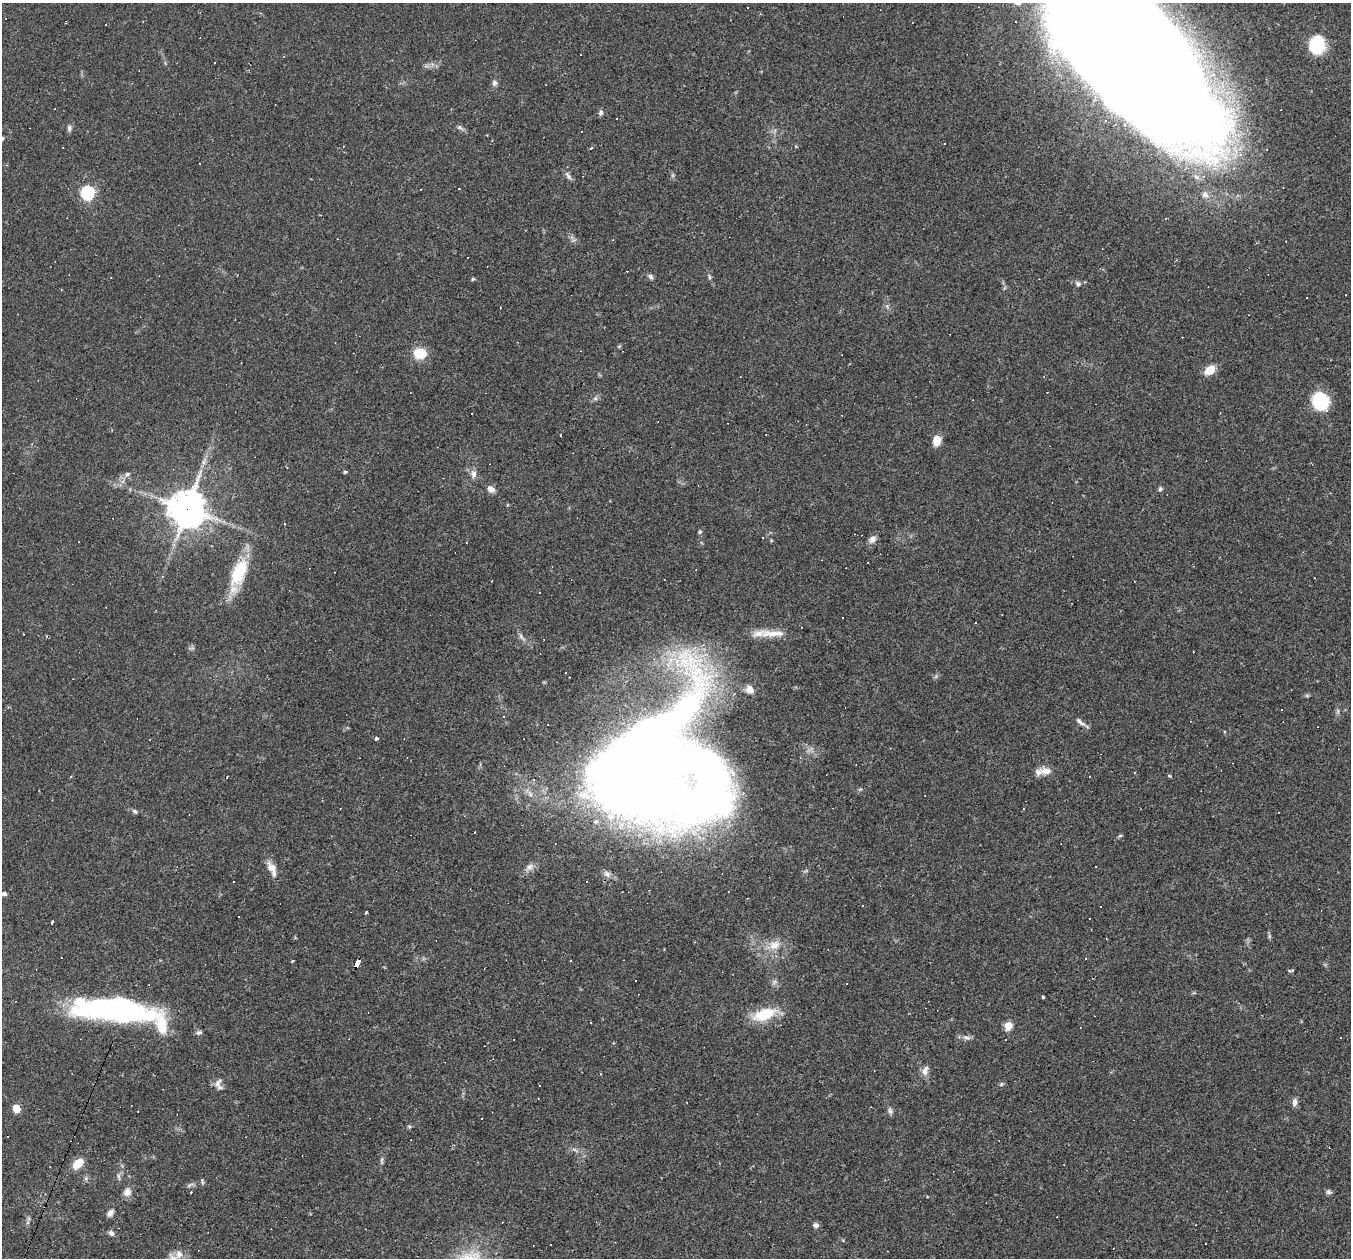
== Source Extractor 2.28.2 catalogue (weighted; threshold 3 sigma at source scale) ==
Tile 7 of 4 x 4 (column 3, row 2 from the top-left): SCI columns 2701-4049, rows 2774-4029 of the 5399 x 5416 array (HDU 1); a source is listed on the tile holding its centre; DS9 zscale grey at full resolution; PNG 1353 x 1260 px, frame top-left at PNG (2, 3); no overlay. Shown black and unused: <1% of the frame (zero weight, under 2 of 3 exposures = <1% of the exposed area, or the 3 px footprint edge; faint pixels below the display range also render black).
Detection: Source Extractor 2.28.2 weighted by HDU 2 'WHT'; one run over the whole footprint, this tile lists its part. Background 0.0351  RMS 0.0048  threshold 0.0214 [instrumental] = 3 sigma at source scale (4.5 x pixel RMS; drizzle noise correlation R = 1.50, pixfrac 1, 0.05/0.05 arcsec/px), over >= 5 px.
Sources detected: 164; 1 too faint to see at this stretch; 3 inside a brighter object's white glare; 54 cosmic-ray / hot-pixel residue — not listed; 6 inside a brighter listed object's ellipse — not listed separately; the other 100 listed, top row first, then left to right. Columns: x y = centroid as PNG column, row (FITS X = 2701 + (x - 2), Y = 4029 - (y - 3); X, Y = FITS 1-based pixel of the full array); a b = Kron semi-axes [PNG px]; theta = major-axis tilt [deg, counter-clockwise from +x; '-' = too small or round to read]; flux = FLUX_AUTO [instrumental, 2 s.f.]
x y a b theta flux
747 7 3 3 - 1
1316 45 14 11 81 29
580 54 3 2 - 0.56
1130 57 167 72 -47 2200
214 63 3 2 - 0.66
494 82 7 4 90 1.1
601 113 8 5 66 1.1
617 118 3 2 - 0.61
460 127 10 5 -37 1.3
69 128 9 5 83 1.3
591 148 3 3 - 1.6
673 175 6 4 72 0.79
568 176 13 5 -58 1.7
459 189 3 2 - 0.36
87 193 6 6 - 71
1205 195 9 8 - 2.3
651 277 8 6 -56 1.2
709 277 7 4 -72 0.78
473 279 5 4 - 0.58
1078 284 7 6 - 1.5
619 346 6 4 2 0.56
420 353 10 8 1 16
1210 370 12 8 34 6.7
595 398 7 6 - 1.2
1320 401 16 14 -56 27
561 435 3 2 - 0.68
766 435 2 2 - 0.36
937 440 10 8 76 5.7
204 462 10 7 62 2.3
345 472 5 3 - 0.77
127 474 7 6 - 1.4
474 474 11 7 -84 2.4
491 489 8 6 -45 3.1
1160 489 6 5 - 0.89
187 509 12 12 - 1000
285 524 3 3 - 0.59
700 532 6 5 - 0.76
872 539 10 8 36 2.4
238 572 38 18 66 22
1314 578 3 2 - 0.3
664 579 2 2 - 0.37
773 634 38 9 1 7.9
521 637 12 4 -50 1.6
750 689 10 9 - 3.6
1282 710 2 2 - 0.4
1338 711 7 4 72 0.87
504 716 3 3 - 0.61
1080 722 17 5 -40 2
376 738 3 3 - 1.7
1046 771 18 11 -8 4.8
636 773 119 75 28 830
1169 775 5 3 - 0.61
743 793 6 5 - 1.2
135 811 7 5 -37 1
1120 836 6 4 2 0.61
529 867 12 8 35 2.7
272 869 21 8 -64 4.8
607 874 10 7 -43 1.9
4 894 6 5 - 1.1
1100 906 3 3 - 0.59
366 913 3 2 - 0.63
52 922 3 3 - 3.8
1269 936 7 4 -73 0.76
774 945 18 12 28 6.3
292 961 3 3 - 0.64
570 961 2 2 - 0.33
357 963 9 4 67 170
1289 971 7 3 1 0.55
635 981 2 2 - 0.42
774 982 7 6 - 1.3
1043 997 3 3 - 0.76
113 1010 74 20 -4 140
764 1014 29 13 19 15
591 1023 3 2 - 0.33
1008 1026 5 5 - 17
199 1032 8 6 9 1.1
966 1037 11 5 -14 1.7
514 1039 3 3 - 0.9
925 1071 13 8 67 2.8
601 1074 4 2 - 0.36
217 1084 15 8 63 2.7
1001 1084 6 5 - 0.74
539 1085 3 2 - 0.64
1294 1102 11 7 89 2
16 1109 6 5 - 10
890 1111 9 6 -64 1.4
410 1126 6 4 18 0.69
382 1160 12 5 89 1.3
78 1164 14 8 44 6.5
119 1177 10 4 -81 1.1
86 1178 7 4 19 0.82
202 1181 8 4 -71 0.84
127 1192 11 9 57 3.2
1329 1192 7 6 - 1.2
110 1213 10 7 51 2
502 1222 3 2 - 0.37
816 1225 7 6 - 1.5
111 1233 7 6 - 1.5
1206 1243 3 2 - 0.64
179 1254 15 11 64 4.7
Overlapping masked pixels (flux is a lower limit): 3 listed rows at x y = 1130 57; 187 509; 357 963
Isophote crosses this tile's border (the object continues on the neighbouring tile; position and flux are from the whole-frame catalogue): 2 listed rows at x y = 1130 57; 179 1254